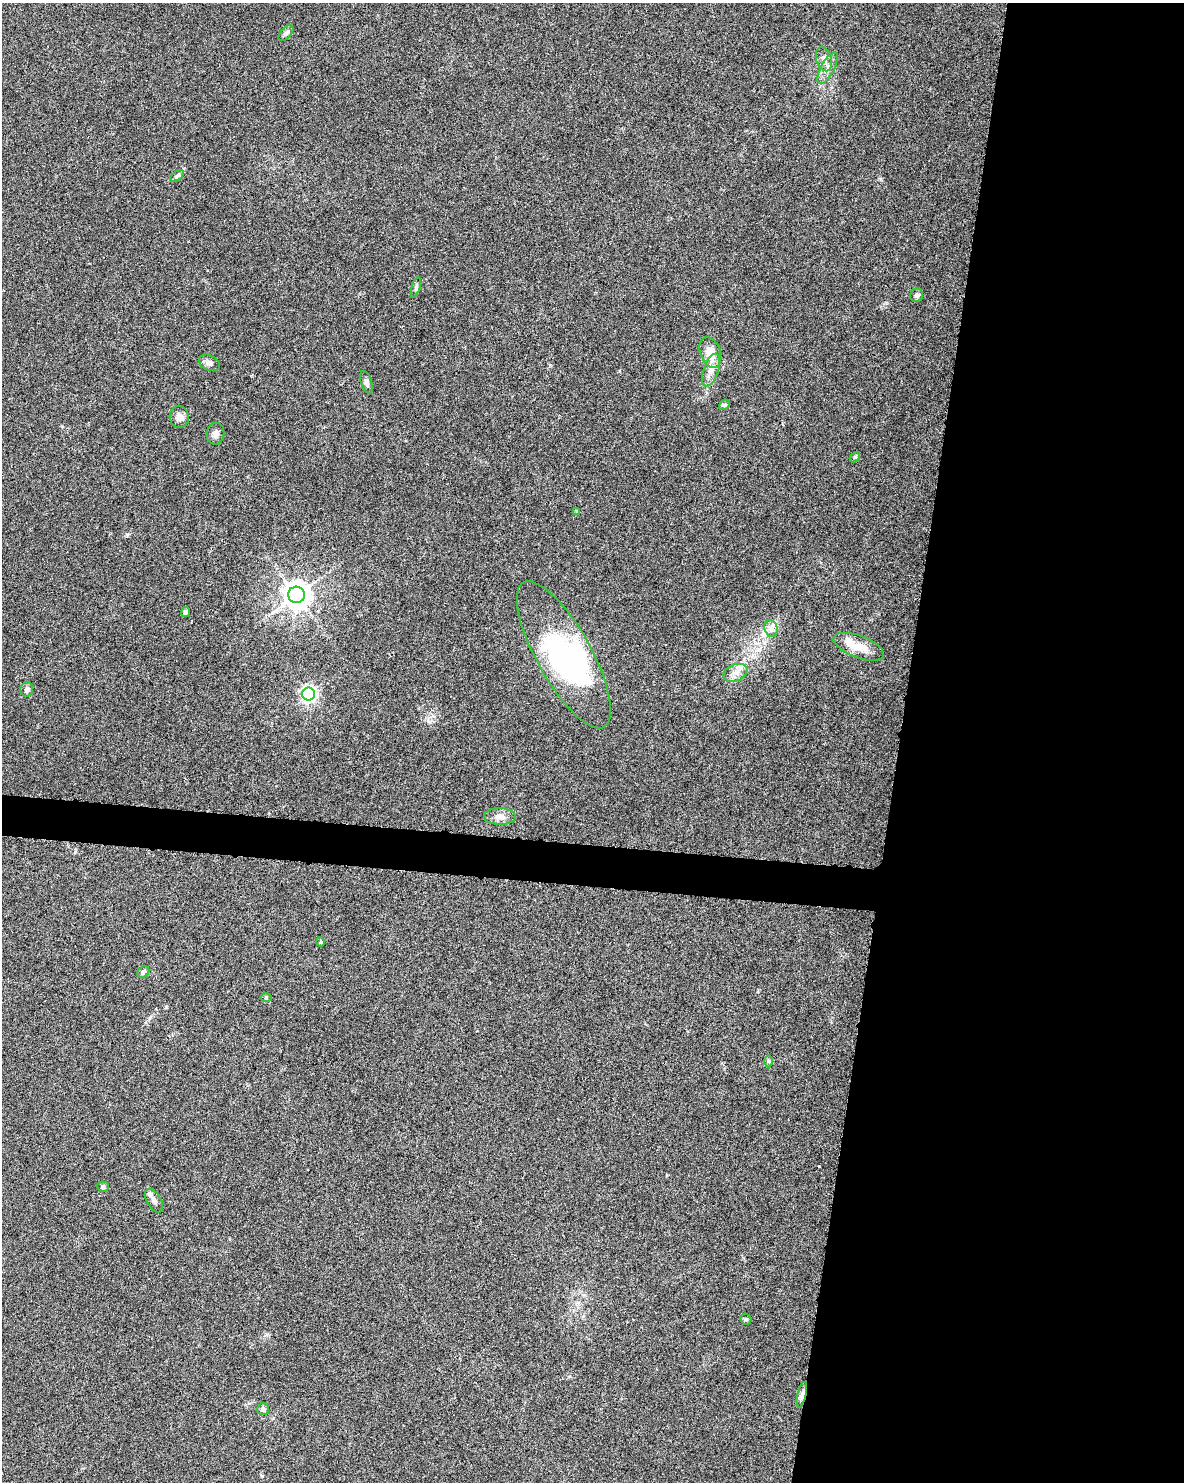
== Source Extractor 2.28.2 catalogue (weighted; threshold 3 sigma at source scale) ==
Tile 8 of 4 x 3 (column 4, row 2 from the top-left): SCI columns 3548-4729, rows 1712-3191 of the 4740 x 4960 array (HDU 1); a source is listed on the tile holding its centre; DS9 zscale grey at full resolution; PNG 1186 x 1484 px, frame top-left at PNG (2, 3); each listed source drawn as its Kron ellipse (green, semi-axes under 4 px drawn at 4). Shown black and unused: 26% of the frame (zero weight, under 3 of 6 exposures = <1% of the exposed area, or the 3 px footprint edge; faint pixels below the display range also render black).
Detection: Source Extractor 2.28.2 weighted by HDU 2 'WHT'; one run over the whole footprint, this tile lists its part. Background 0.0175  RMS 0.0035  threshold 0.0143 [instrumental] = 3 sigma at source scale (4.09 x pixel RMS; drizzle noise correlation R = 1.36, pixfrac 0.8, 0.0396/0.0396 arcsec/px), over >= 5 px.
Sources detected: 37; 2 inside a brighter object's white glare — neither listed nor drawn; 2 inside a brighter listed object's ellipse — not listed separately; the other 33 listed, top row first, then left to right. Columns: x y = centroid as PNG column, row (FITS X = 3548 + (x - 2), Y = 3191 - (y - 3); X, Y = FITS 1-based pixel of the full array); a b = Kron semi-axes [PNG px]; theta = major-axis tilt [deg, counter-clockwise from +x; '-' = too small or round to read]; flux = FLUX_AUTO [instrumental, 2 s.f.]
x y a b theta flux
286 33 9 5 49 0.91
824 59 12 7 -73 1.7
827 68 17 6 61 2.3
177 176 8 4 37 0.65
416 287 10 4 72 0.62
917 295 7 6 - 0.99
710 352 16 10 -70 5.5
209 363 11 7 -27 1.3
711 370 17 7 70 2.8
366 382 12 5 -73 1.2
724 405 6 4 44 0.48
179 417 11 9 -81 2.1
216 434 11 9 83 1.4
855 457 6 4 44 0.45
577 511 4 3 - 0.59
296 595 8 8 - 390
185 612 5 4 - 0.94
771 628 9 6 -69 1.4
859 647 27 11 -21 5.8
564 655 83 27 -61 51
735 673 12 8 24 2.3
27 689 7 6 - 1
309 694 6 6 - 90
500 816 16 8 0 2.2
321 942 5 3 - 0.34
143 972 7 5 39 1.2
266 998 5 3 - 0.32
769 1061 6 4 -89 0.46
103 1187 6 5 - 0.78
154 1201 13 7 -59 1.6
746 1319 6 5 - 0.47
802 1395 13 4 76 1.8
263 1409 6 6 - 1.2
Overlapping masked pixels (flux is a lower limit): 1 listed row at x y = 802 1395
Unlisted compact peaks at least as high as the median listed source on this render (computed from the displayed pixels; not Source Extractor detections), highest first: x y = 127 534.